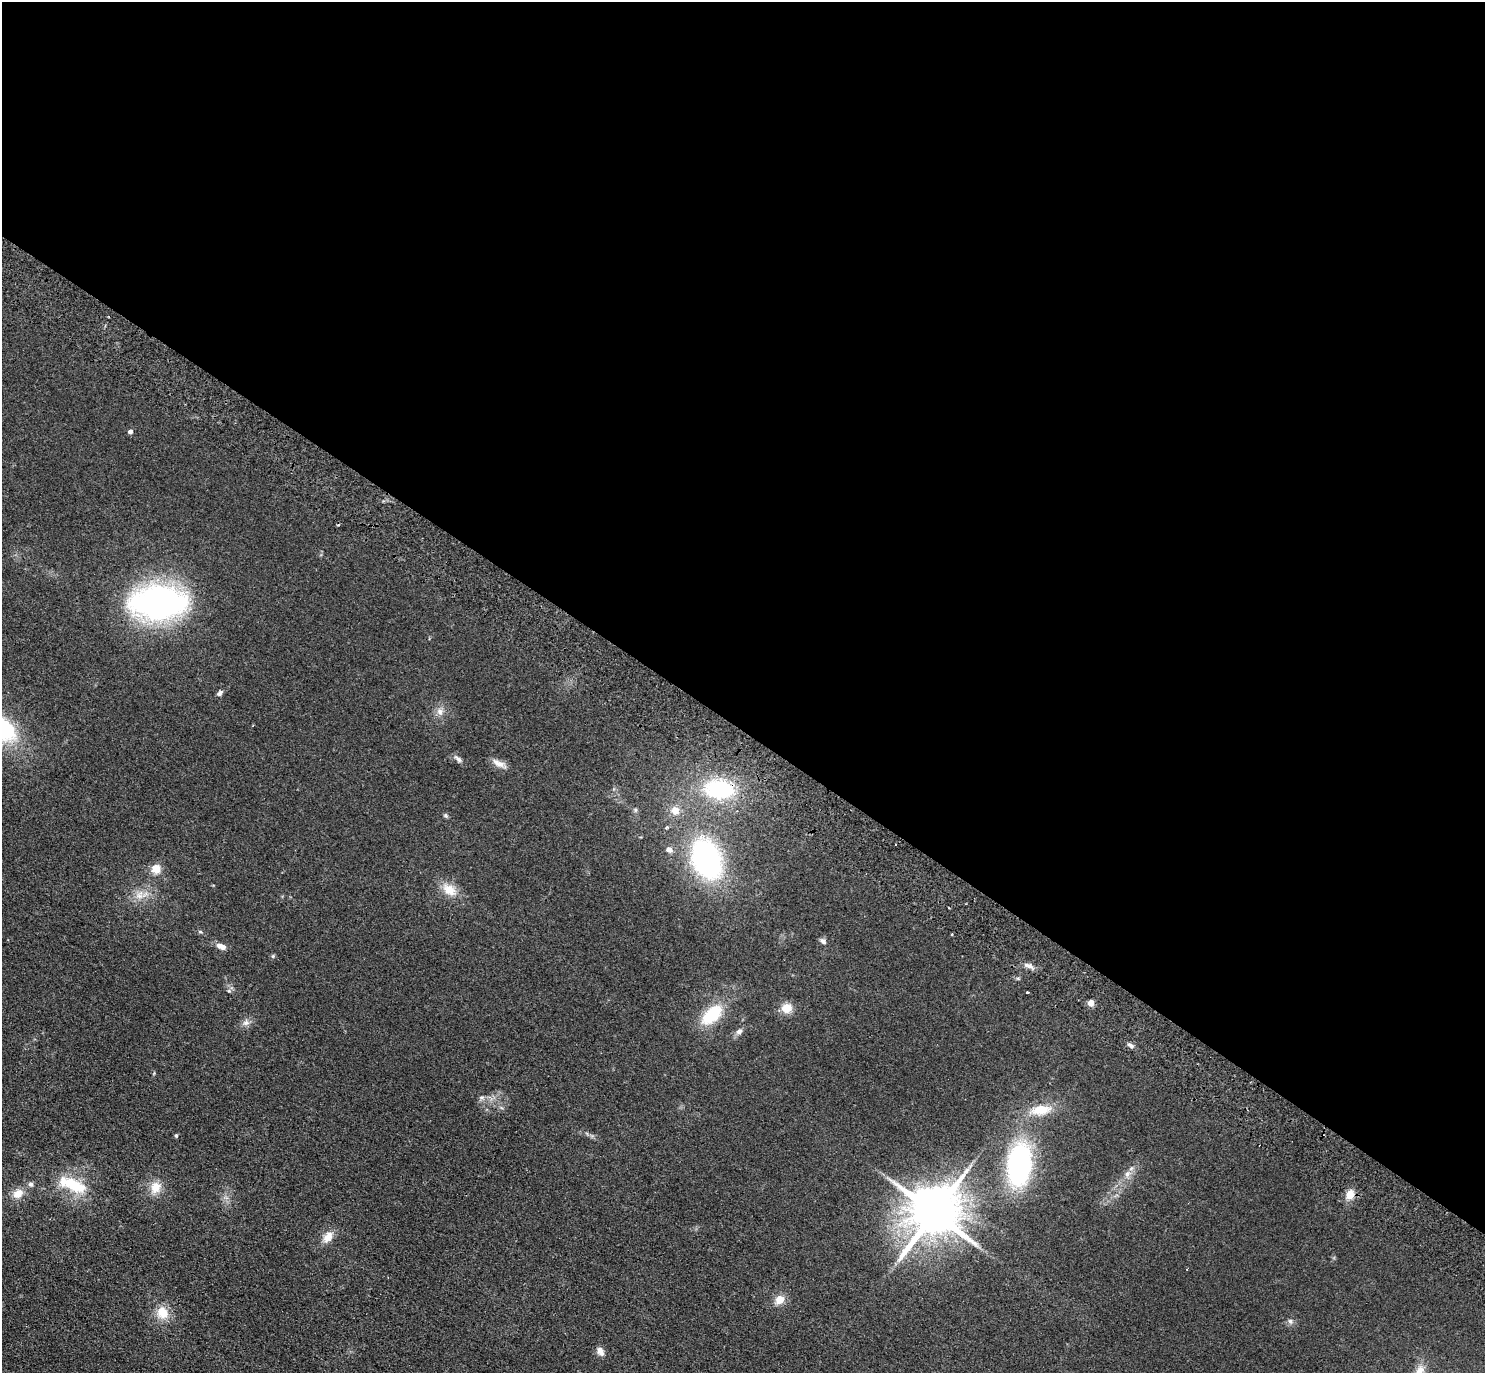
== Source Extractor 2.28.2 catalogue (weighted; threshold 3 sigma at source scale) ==
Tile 3 of 4 x 4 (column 3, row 1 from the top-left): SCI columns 3003-4485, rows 4317-5687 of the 6004 x 6031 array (HDU 1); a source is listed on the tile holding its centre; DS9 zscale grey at full resolution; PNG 1487 x 1375 px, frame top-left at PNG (2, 2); no overlay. Shown black and unused: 53% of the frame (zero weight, under 2 of 3 exposures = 3% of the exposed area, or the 3 px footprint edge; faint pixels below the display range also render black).
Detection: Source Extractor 2.28.2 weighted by HDU 2 'WHT'; one run over the whole footprint, this tile lists its part. Background 0.0953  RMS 0.01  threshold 0.0467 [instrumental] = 3 sigma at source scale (4.5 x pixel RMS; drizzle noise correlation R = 1.50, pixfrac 1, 0.05/0.05 arcsec/px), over >= 5 px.
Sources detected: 49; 1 cosmic-ray / hot-pixel residue — not listed; the other 48 listed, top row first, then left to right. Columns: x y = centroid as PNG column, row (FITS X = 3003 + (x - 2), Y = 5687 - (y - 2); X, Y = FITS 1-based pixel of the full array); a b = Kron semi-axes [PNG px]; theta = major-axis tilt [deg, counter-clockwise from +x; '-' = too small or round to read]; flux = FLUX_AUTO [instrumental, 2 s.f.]
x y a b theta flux
130 431 4 4 - 4
158 602 47 29 2 310
220 693 8 5 41 2.9
440 711 10 9 - 6
253 725 3 2 - 0.68
458 759 13 5 -45 3.5
499 764 20 8 -26 7.4
719 789 37 23 -6 84
635 810 6 4 72 1.4
675 810 12 11 - 9.5
446 816 6 5 - 1.8
667 827 5 4 - 1.7
669 850 9 7 -25 4.2
707 859 30 20 -69 250
156 869 6 5 - 23
449 890 21 13 -34 17
139 895 14 10 67 9.6
200 932 6 4 -2 1.3
951 934 2 2 - 1.1
823 941 9 7 -49 2.9
221 946 12 6 -22 7
273 956 6 4 46 1.3
1028 965 16 5 -21 4.9
229 991 6 4 -18 1.4
1027 992 3 3 - 1.6
1091 1003 4 4 - 17
787 1008 14 12 14 12
712 1015 27 15 44 43
246 1023 9 8 - 4.6
739 1031 8 7 - 4.1
1130 1045 11 5 -37 2.8
482 1097 8 5 6 2.6
1041 1110 30 13 9 25
176 1135 4 4 - 1.6
1019 1164 32 18 84 210
1127 1174 9 7 64 5.3
31 1184 7 6 - 2.9
72 1185 38 14 -22 40
155 1187 17 13 68 14
18 1194 15 11 40 11
1350 1194 11 9 79 11
934 1213 15 13 48 5700
328 1237 17 11 51 10
779 1300 13 11 42 9.9
162 1313 18 14 -62 17
1290 1321 8 6 -74 2.8
600 1351 12 7 -64 5.7
1419 1372 22 10 68 11
Overlapping masked pixels (flux is a lower limit): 1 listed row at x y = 719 789
Isophote crosses this tile's border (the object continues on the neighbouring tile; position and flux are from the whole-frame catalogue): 1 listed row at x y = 1419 1372